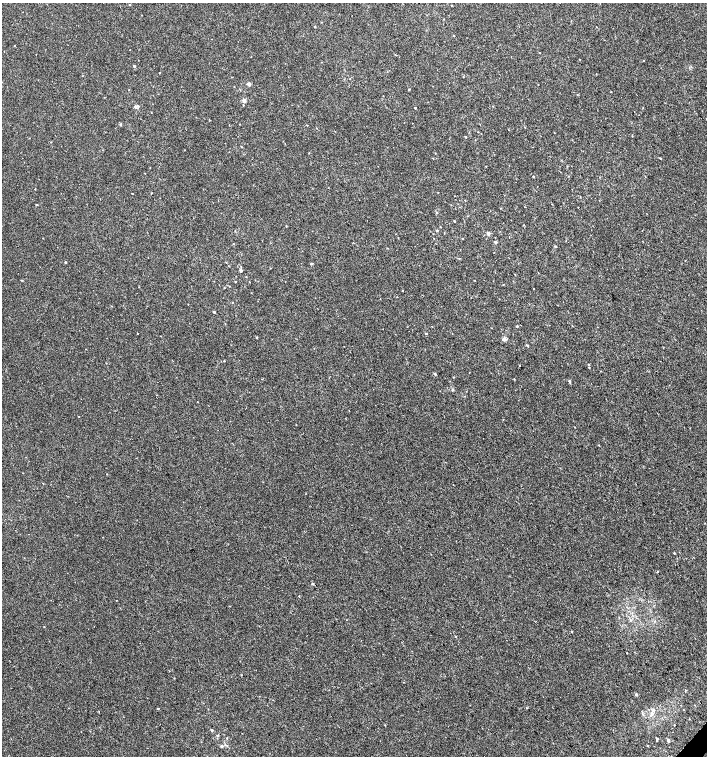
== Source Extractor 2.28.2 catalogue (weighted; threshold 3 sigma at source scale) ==
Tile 6 of 4 x 4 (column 2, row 2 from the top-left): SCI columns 1637-3046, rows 3013-4519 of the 6026 x 6031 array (HDU 1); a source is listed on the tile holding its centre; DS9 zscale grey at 2 x 2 block average (1 PNG px = mean of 2 x 2 image px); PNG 709 x 758 px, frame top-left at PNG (2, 3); no overlay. Shown black and unused: <1% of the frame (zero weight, under 2 of 3 exposures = <1% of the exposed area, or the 3 px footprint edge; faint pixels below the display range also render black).
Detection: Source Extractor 2.28.2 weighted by HDU 2 'WHT'; one run over the whole footprint, this tile lists its part. Background 4.92e-04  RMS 0.0029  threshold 0.0131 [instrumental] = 3 sigma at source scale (4.5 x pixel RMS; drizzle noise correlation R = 1.50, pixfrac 1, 0.0396/0.0396 arcsec/px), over >= 5 px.
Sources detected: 81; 1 inside a brighter listed object's ellipse — not listed separately; the other 80 listed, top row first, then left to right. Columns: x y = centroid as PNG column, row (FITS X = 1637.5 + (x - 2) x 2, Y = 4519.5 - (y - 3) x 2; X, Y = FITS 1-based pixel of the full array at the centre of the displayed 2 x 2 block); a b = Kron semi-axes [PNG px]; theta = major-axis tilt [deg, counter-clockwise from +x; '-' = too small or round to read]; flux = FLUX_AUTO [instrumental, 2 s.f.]
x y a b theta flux
130 5 2 2 - 0.27
315 27 2 2 - 0.49
454 36 2 2 - 0.52
14 45 2 2 - 0.27
539 53 2 2 - 0.3
643 61 2 2 - 0.33
134 66 3 3 - 0.77
160 73 2 2 - 0.32
596 73 2 2 - 0.3
249 84 3 3 - 2.6
538 84 2 2 - 0.22
409 89 2 2 - 0.53
244 100 2 2 - 4.4
135 106 3 3 - 1.5
415 108 2 2 - 2.2
120 125 3 2 - 0.95
525 127 2 2 - 0.28
466 137 2 2 - 0.48
660 158 3 2 - 0.47
533 176 2 2 - 0.45
151 193 2 2 - 0.5
132 194 2 2 - 0.37
465 200 2 2 - 0.28
552 204 2 2 - 0.21
436 212 3 2 - 0.49
454 221 2 2 - 0.56
440 227 2 2 - 0.32
437 231 3 2 - 0.46
488 233 2 2 - 3.2
509 237 2 2 - 0.52
398 238 3 2 - 0.24
463 239 2 2 - 0.26
495 242 2 2 - 1.7
555 246 3 2 - 0.53
459 258 3 2 - 0.45
65 262 2 2 - 0.63
311 264 3 2 - 0.47
240 270 2 2 - 1.9
246 277 2 2 - 0.24
235 282 2 2 - 0.31
503 284 2 2 - 0.25
224 288 2 2 - 0.28
402 290 2 2 - 0.27
232 302 2 2 - 0.29
214 312 2 2 - 0.96
517 326 2 2 - 0.55
137 333 2 2 - 0.28
426 333 3 2 - 0.73
256 337 3 2 - 0.48
504 339 5 4 - 1.4
527 345 3 2 - 0.6
224 361 2 2 - 0.32
588 364 2 2 - 0.33
589 367 2 2 - 0.39
435 374 3 2 - 1
569 381 3 3 - 0.78
453 389 3 3 - 0.77
79 416 2 2 - 0.3
296 425 2 2 - 0.24
107 474 2 2 - 0.22
43 483 2 2 - 0.22
453 485 2 2 - 0.29
674 553 3 2 - 0.42
657 571 2 2 - 0.53
312 584 2 2 - 2.9
299 596 3 2 - 0.27
44 627 2 2 - 0.29
571 631 3 2 - 0.39
455 636 3 2 - 0.33
627 653 2 2 - 0.37
403 682 2 2 - 0.35
636 694 3 2 - 1.4
158 709 2 2 - 1
643 714 3 2 - 0.43
212 730 3 2 - 1
218 736 3 2 - 0.65
226 738 3 2 - 0.36
657 739 3 2 - 0.74
668 740 3 2 - 1.6
222 746 3 3 - 0.87
Diffuse or blended objects may show on this block-average render without a row.